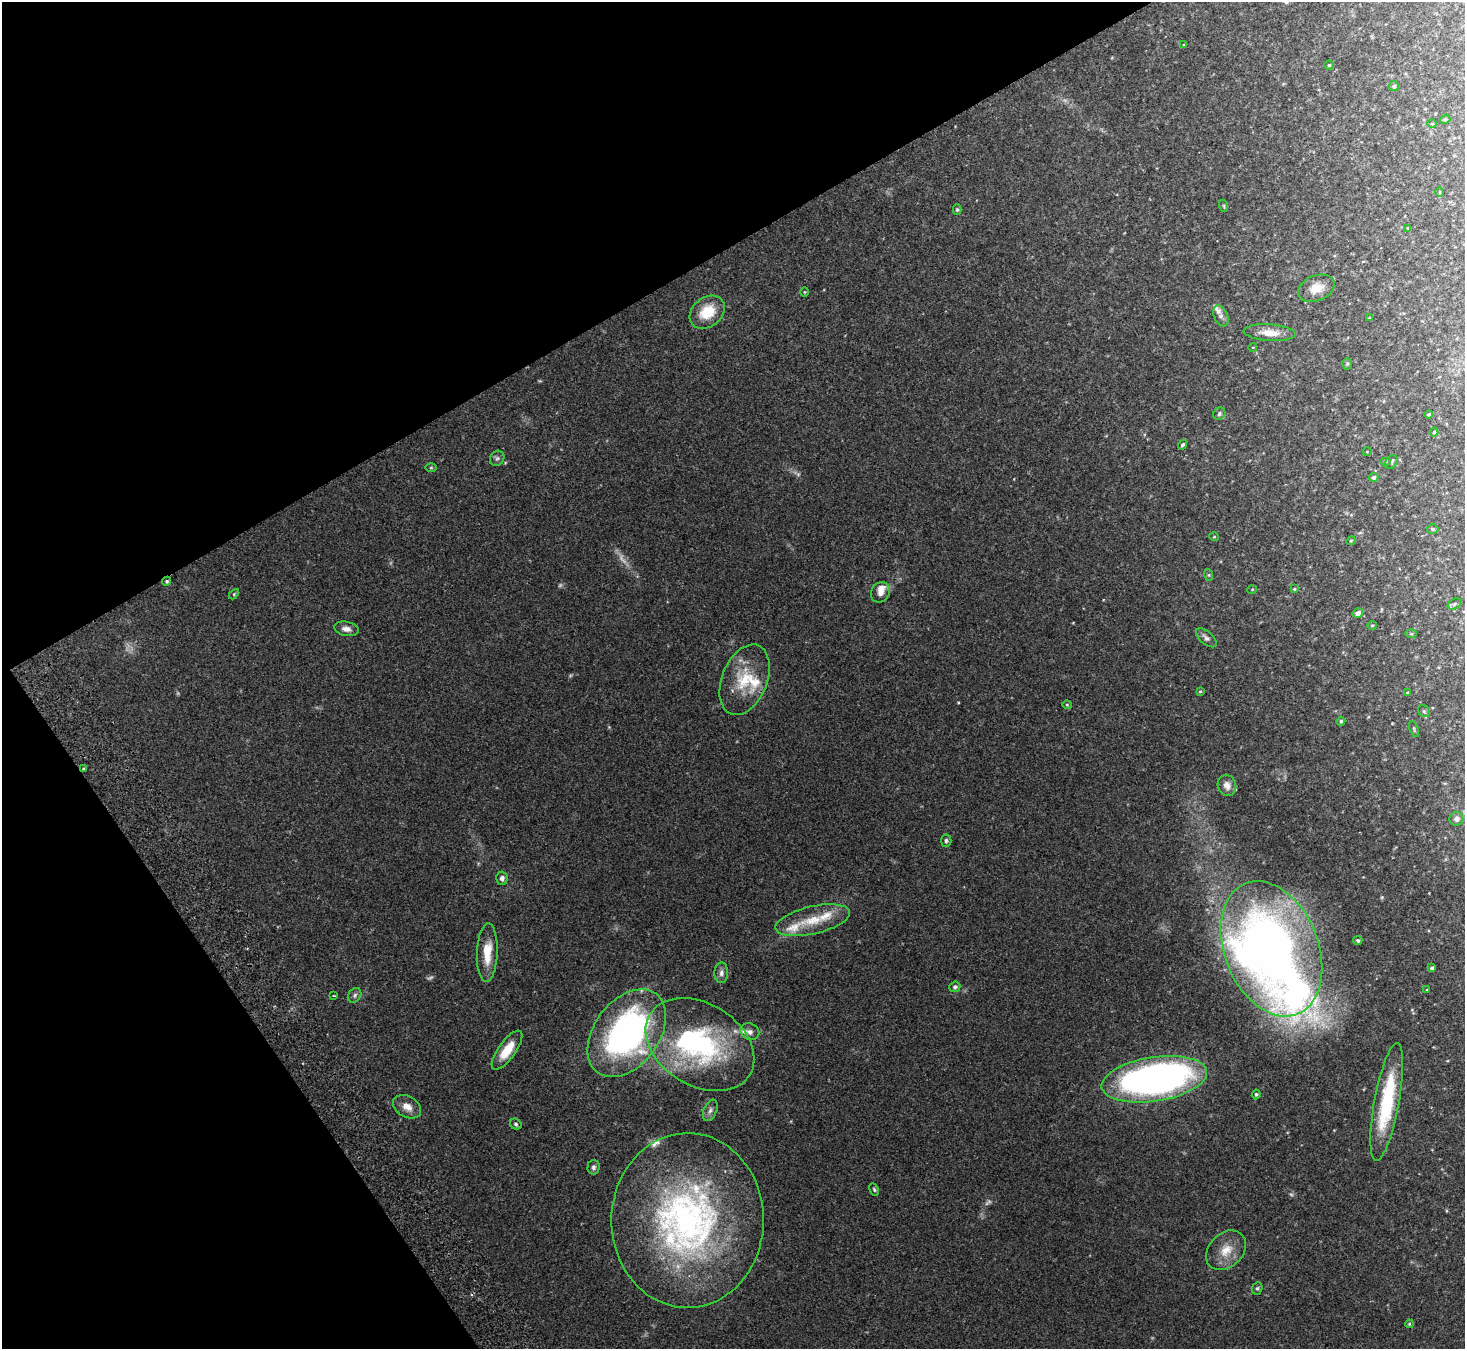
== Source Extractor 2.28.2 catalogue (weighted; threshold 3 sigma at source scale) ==
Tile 5 of 4 x 4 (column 1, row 2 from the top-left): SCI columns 52-1514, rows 2892-4238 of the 5957 x 5919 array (HDU 1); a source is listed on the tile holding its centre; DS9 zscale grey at full resolution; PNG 1467 x 1351 px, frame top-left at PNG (2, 2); each listed source drawn as its Kron ellipse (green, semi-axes under 4 px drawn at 4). Shown black and unused: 28% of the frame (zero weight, under 2 of 3 exposures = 3% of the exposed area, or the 3 px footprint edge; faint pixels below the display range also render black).
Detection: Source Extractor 2.28.2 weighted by HDU 2 'WHT'; one run over the whole footprint, this tile lists its part. Background 0.303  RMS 0.0093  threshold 0.0418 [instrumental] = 3 sigma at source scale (4.5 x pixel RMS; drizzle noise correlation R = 1.50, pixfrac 1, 0.05/0.05 arcsec/px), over >= 5 px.
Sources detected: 101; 9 too faint to see at this stretch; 1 inside a brighter object's white glare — neither listed nor drawn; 11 inside a brighter listed object's ellipse — not listed separately; the other 80 listed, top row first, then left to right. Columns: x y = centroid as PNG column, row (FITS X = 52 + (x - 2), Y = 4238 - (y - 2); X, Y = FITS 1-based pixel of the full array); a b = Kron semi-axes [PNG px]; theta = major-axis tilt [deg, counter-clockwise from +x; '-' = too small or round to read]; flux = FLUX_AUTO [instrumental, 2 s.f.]
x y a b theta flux
1184 45 4 3 - 0.84
1329 65 4 4 - 1.1
1394 86 5 5 - 1.7
1445 119 5 4 - 1.1
1432 124 5 3 - 0.86
1440 192 5 3 - 0.64
1224 206 6 4 -71 1.1
957 210 5 4 - 1.2
1408 228 3 3 - 0.9
1316 288 19 12 22 12
804 292 5 3 - 0.71
707 312 19 14 39 24
1221 316 11 6 -66 3.4
1369 318 3 3 - 0.88
1269 333 26 8 -4 12
1253 347 4 2 - 0.58
1347 364 6 5 - 1.3
1219 414 6 5 - 1.7
1429 414 4 4 - 1.3
1434 432 4 4 - 1.3
1182 445 5 4 - 1.7
1367 452 4 3 - 0.54
497 458 8 6 53 2.3
1385 461 5 4 - 1.3
1391 462 7 5 59 2.1
431 467 6 4 0 1.1
1374 478 5 4 - 1.9
1432 529 6 4 -3 1.5
1214 537 5 3 - 0.79
1351 541 4 4 - 0.89
1209 575 6 4 -71 1.1
167 581 5 4 - 1.3
1294 589 4 4 - 0.91
1252 590 5 3 - 0.66
880 592 11 9 57 6.7
234 594 6 4 45 1.1
1454 604 7 5 28 1.6
1358 613 5 4 - 4.9
1372 625 5 3 - 0.77
346 629 12 7 -11 5
1411 634 6 4 0 1.1
1206 638 12 6 -40 3
745 680 37 22 68 37
1200 691 4 4 - 0.9
1408 693 3 3 - 1.3
1067 705 4 4 - 0.96
1424 711 6 5 - 1.5
1341 721 4 4 - 1.2
1414 729 8 3 -71 1.1
83 769 3 3 - 1.5
1227 785 11 9 -68 5.5
1456 819 7 6 - 3.6
946 841 6 5 - 1.7
502 878 6 5 - 3.5
813 920 38 13 13 25
1358 940 4 4 - 1.6
1271 949 70 47 -68 920
487 952 29 10 88 19
1432 968 4 4 - 2.4
721 973 10 7 88 3.7
955 987 5 5 - 1.9
1427 990 3 3 - 0.71
355 995 8 6 55 2.3
334 996 4 2 - 0.72
750 1032 10 8 -23 4.2
627 1033 49 32 53 270
700 1045 58 41 -32 150
507 1050 23 9 54 20
1154 1079 53 22 9 470
1256 1094 5 4 - 1.5
1387 1102 60 12 80 66
407 1107 15 10 -29 8.1
710 1110 11 6 66 3.3
516 1124 6 5 - 1.6
593 1167 7 6 - 2.3
874 1190 6 4 -63 1.3
687 1220 87 76 89 330
1226 1250 22 17 45 16
1257 1288 6 5 - 1.5
1409 1324 4 3 - 0.86
Overlapping masked pixels (flux is a lower limit): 1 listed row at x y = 167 581
Unlisted compact peaks at least as high as the median listed source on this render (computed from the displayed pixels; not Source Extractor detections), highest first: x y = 958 702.